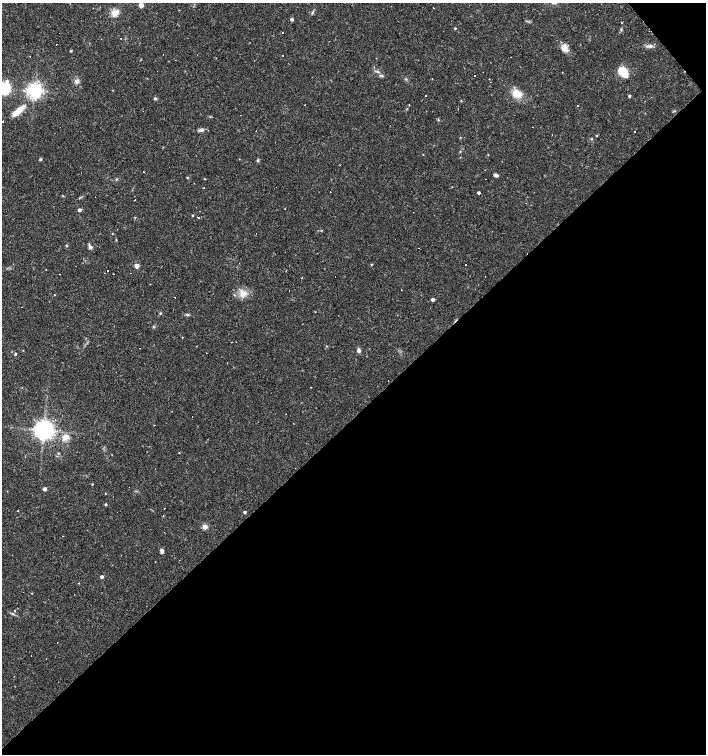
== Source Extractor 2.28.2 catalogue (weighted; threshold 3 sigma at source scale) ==
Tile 12 of 4 x 4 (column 4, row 3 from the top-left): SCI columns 4430-5836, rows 1503-3005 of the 5979 x 6011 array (HDU 1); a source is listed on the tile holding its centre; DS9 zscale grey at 2 x 2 block average (1 PNG px = mean of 2 x 2 image px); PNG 708 x 756 px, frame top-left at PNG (2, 3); no overlay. Shown black and unused: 46% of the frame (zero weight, under 3 of 4 exposures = <1% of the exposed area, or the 3 px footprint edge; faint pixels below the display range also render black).
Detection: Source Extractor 2.28.2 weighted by HDU 2 'WHT'; one run over the whole footprint, this tile lists its part. Background 0.0165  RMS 0.0016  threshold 0.0072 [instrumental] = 3 sigma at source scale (4.5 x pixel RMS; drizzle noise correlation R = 1.50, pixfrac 1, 0.0396/0.0396 arcsec/px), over >= 5 px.
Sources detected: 134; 49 cosmic-ray / hot-pixel residue — not listed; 1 inside a brighter listed object's ellipse — not listed separately; the other 84 listed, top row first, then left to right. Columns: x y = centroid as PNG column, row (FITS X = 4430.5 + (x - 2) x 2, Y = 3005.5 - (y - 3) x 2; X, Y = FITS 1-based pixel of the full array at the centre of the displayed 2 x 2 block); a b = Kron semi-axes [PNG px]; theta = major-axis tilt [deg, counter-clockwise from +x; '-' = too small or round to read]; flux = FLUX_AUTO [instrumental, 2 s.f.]
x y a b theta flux
141 5 3 3 - 5.1
115 13 10 8 39 2.9
312 13 5 2 - 0.5
292 19 3 2 - 1
622 22 2 2 - 1.5
455 28 3 3 - 0.3
621 30 3 2 - 0.32
282 33 2 2 - 3.6
415 34 2 2 - 0.67
650 46 6 4 3 1
564 48 10 8 -41 2.6
71 51 3 2 - 0.4
283 55 2 2 - 0.49
378 72 5 3 - 0.53
562 72 2 2 - 0.16
623 72 10 6 -48 10
382 76 5 3 - 0.65
312 77 2 2 - 0.47
489 79 2 2 - 0.13
7 81 4 3 - 0.88
77 81 5 5 - 1.4
4 88 7 6 - 31
34 90 4 4 - 140
517 94 11 9 -37 5
629 96 3 2 - 0.7
155 98 4 4 - 0.56
407 109 3 2 - 0.21
17 111 19 6 44 4.5
438 120 3 2 - 0.32
3 121 2 2 - 0.51
201 130 7 4 16 1.2
635 131 2 2 - 0.21
552 135 2 2 - 0.42
597 136 3 2 - 0.24
591 139 3 3 - 0.3
460 151 3 2 - 0.25
40 159 4 3 - 0.46
239 159 2 2 - 0.2
257 160 4 3 - 0.45
143 172 2 2 - 0.42
496 175 5 3 - 1.1
187 177 3 2 - 0.38
116 179 3 3 - 0.35
205 179 3 2 - 0.21
479 193 2 2 - 0.98
285 209 2 2 - 0.12
79 210 3 2 - 1.2
193 215 2 2 - 0.32
135 217 2 2 - 0.2
198 217 2 2 - 0.59
322 230 3 2 - 0.18
112 233 2 2 - 0.19
116 240 3 2 - 0.22
66 245 3 2 - 0.27
90 247 5 5 - 1
371 265 3 2 - 0.27
137 266 3 3 - 4.2
46 270 2 2 - 0.11
108 270 2 2 - 0.37
59 274 2 2 - 0.29
114 274 2 2 - 0.13
401 290 2 2 - 0.3
242 293 12 8 -79 3.2
433 300 3 2 - 1.8
160 313 3 3 - 0.31
187 315 5 3 - 0.51
182 337 2 2 - 0.15
359 350 4 3 - 1.3
15 354 3 2 - 0.37
44 430 5 5 - 290
65 437 10 7 35 3
179 453 3 2 - 0.23
92 484 3 2 - 0.23
44 489 3 2 - 1.6
105 494 3 2 - 0.15
106 504 3 3 - 0.45
18 511 2 2 - 0.25
245 512 2 2 - 0.75
205 527 3 3 - 6.8
162 551 6 3 81 0.97
102 577 2 2 - 1.5
79 583 2 2 - 0.2
32 593 2 2 - 0.21
15 610 2 2 - 0.21
Isophote crosses this tile's border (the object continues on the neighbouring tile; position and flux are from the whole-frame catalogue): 1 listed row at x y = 4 88
Diffuse or blended objects may show on this block-average render without a row.